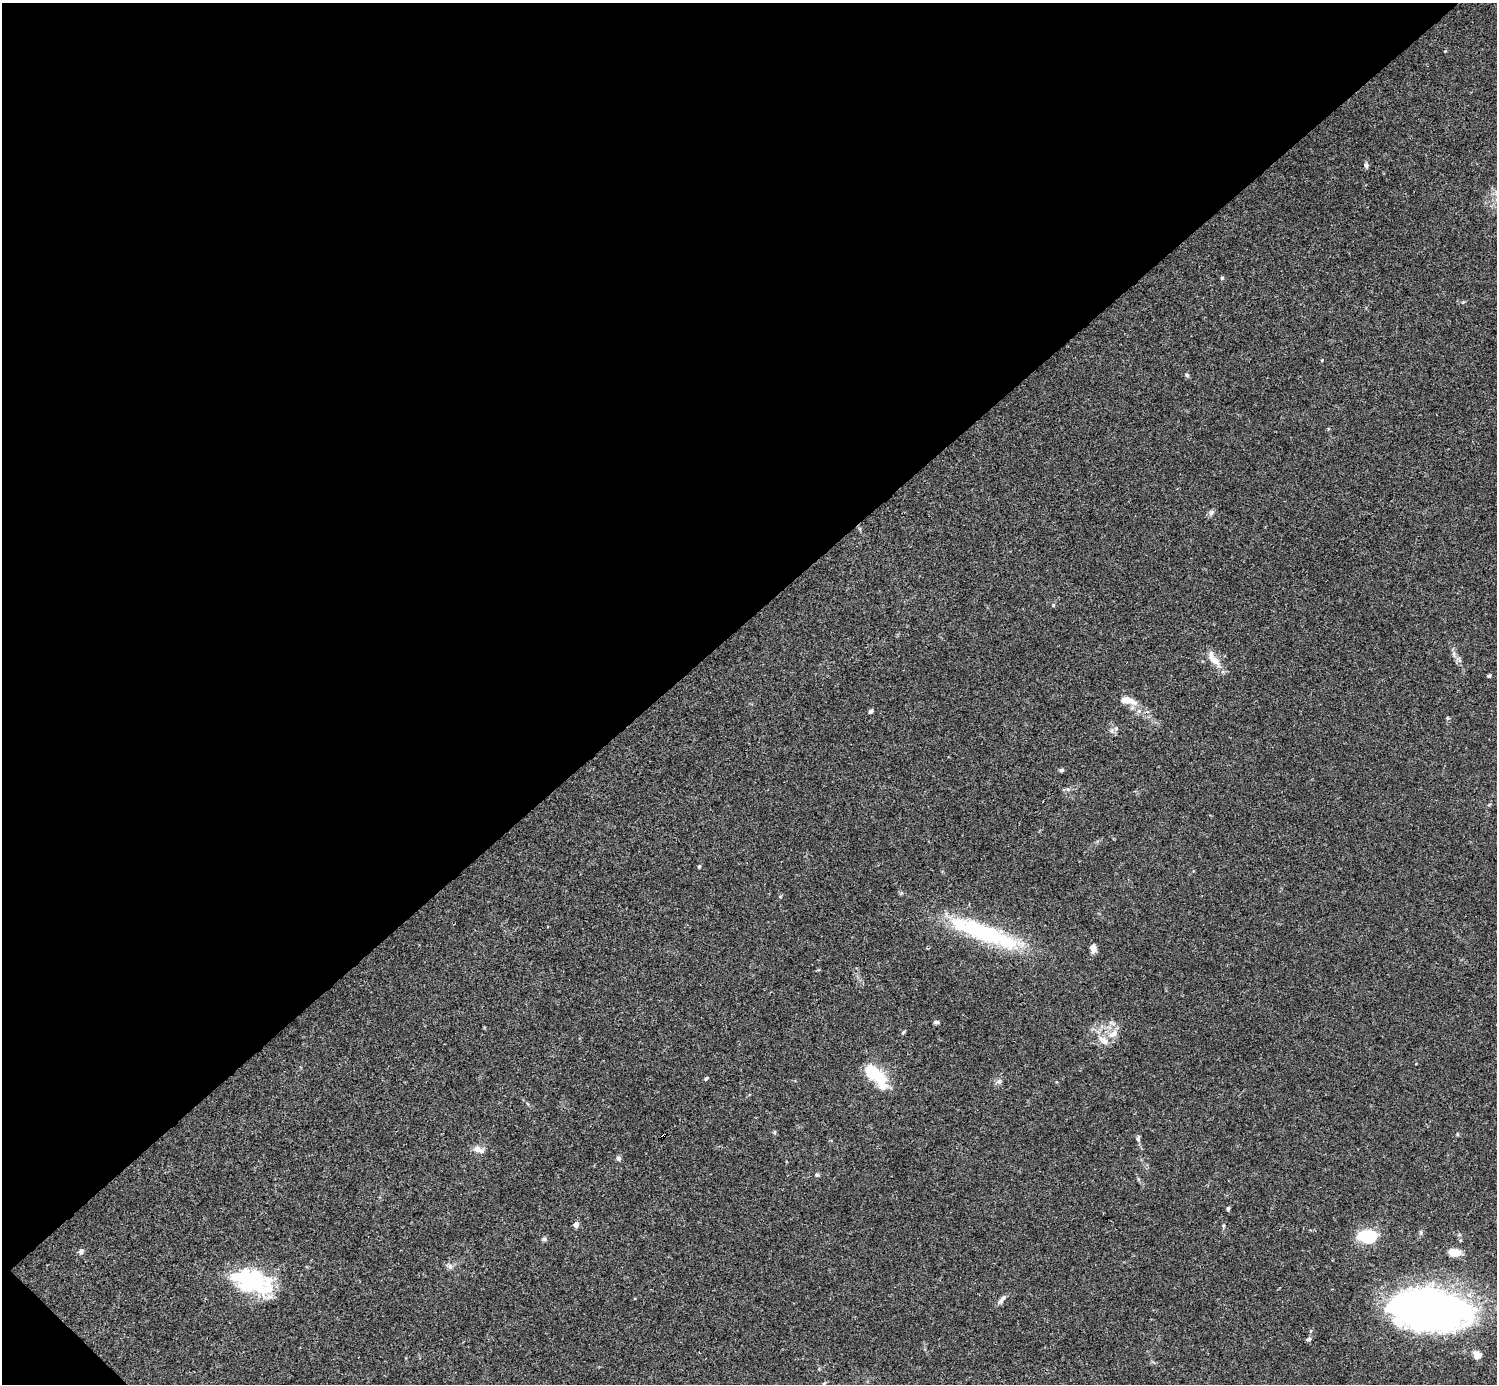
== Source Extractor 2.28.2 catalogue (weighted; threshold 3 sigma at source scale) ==
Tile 5 of 4 x 4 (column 1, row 2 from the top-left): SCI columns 1-1495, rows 2920-4301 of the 5982 x 5981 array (HDU 1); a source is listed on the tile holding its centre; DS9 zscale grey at full resolution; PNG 1499 x 1386 px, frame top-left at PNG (2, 3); no overlay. Shown black and unused: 45% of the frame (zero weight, under 3 of 4 exposures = <1% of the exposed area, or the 3 px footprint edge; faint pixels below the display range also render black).
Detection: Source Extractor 2.28.2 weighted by HDU 2 'WHT'; one run over the whole footprint, this tile lists its part. Background 0.0165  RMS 0.0022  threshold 0.00978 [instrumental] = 3 sigma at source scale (4.5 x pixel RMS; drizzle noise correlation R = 1.50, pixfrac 1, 0.05/0.05 arcsec/px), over >= 5 px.
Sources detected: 54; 5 inside a brighter object's white glare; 1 cosmic-ray / hot-pixel residue — not listed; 6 inside a brighter listed object's ellipse — not listed separately; the other 42 listed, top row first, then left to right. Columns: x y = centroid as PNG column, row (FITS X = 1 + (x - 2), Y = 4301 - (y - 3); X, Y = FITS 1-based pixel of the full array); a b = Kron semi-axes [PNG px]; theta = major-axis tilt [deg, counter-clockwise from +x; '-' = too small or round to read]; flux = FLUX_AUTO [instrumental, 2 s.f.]
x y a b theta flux
1366 165 6 6 - 0.53
1222 278 5 4 - 0.27
1322 360 4 3 - 0.17
1187 375 5 5 - 0.34
1211 513 7 5 47 0.51
1214 659 24 9 -52 2.8
1489 676 4 4 - 0.32
1131 701 19 9 -22 2.1
871 711 4 4 - 0.62
1116 728 6 5 - 0.44
1061 770 6 5 - 0.38
699 867 4 3 - 0.32
984 933 69 23 -24 21
1093 948 10 6 -84 1.2
936 1022 7 4 5 0.46
1111 1023 7 4 -19 0.46
903 1032 6 4 44 0.27
1113 1034 16 8 30 2
872 1072 9 8 - 12
706 1079 6 4 61 0.3
999 1081 7 6 - 0.55
884 1087 13 9 16 1.6
774 1132 6 4 89 0.27
1457 1134 5 3 - 0.19
1138 1139 7 5 77 0.43
478 1149 12 7 -21 1.6
618 1158 7 6 - 0.49
817 1175 5 5 - 0.34
1228 1208 6 4 74 0.31
576 1225 5 4 - 1.6
1223 1226 6 4 72 0.26
1421 1233 7 5 88 0.4
544 1239 6 5 - 0.44
1370 1239 17 9 3 9.2
81 1252 7 6 - 0.6
1453 1252 14 7 -11 2.6
450 1267 7 6 - 0.62
247 1285 33 28 -20 11
1001 1301 11 5 52 0.83
1431 1308 63 36 -8 130
1308 1339 8 4 17 0.43
1477 1355 11 9 -36 1.6
Overlapping masked pixels (flux is a lower limit): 1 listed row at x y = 984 933
Isophote crosses this tile's border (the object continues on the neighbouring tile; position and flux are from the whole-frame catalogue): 1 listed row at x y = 1431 1308
Unlisted compact peaks at least as high as the median listed source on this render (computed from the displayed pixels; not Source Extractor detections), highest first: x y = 1445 51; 1053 605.